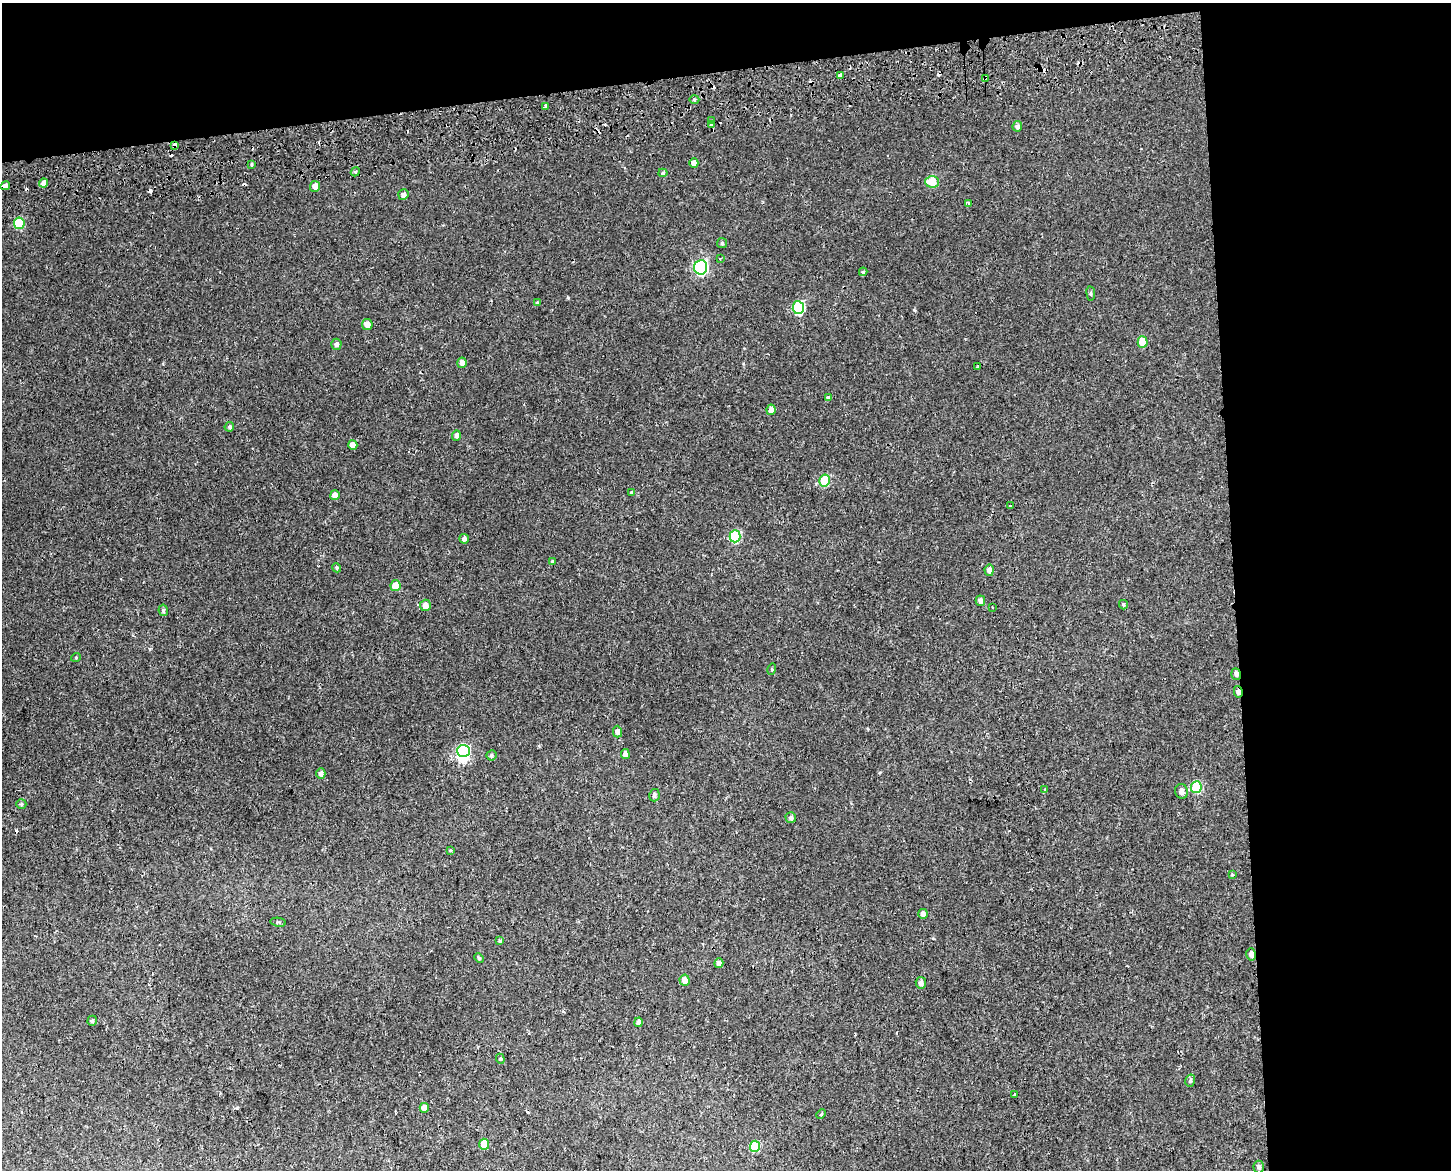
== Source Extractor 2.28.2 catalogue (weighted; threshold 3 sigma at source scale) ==
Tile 3 of 3 x 4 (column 3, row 1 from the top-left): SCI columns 2924-4372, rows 3563-4730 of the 4454 x 4791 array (HDU 1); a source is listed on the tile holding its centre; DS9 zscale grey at full resolution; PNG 1453 x 1172 px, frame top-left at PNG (2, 3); each listed source drawn as its Kron ellipse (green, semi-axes under 4 px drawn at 4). Shown black and unused: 21% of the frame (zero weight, under 2 of 3 exposures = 4% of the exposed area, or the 3 px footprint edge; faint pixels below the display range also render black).
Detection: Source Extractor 2.28.2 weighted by HDU 2 'WHT'; one run over the whole footprint, this tile lists its part. Background 0.00163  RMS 0.0027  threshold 0.0124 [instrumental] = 3 sigma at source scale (4.5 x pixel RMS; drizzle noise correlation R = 1.50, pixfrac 1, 0.0396/0.0396 arcsec/px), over >= 5 px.
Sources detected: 100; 1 inside a brighter object's white glare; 13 cosmic-ray / hot-pixel residue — neither listed nor drawn; the other 86 listed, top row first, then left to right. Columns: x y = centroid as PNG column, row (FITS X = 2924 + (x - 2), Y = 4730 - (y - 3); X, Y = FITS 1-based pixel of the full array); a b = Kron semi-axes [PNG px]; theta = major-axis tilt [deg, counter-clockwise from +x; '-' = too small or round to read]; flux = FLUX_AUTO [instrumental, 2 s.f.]
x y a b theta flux
841 76 4 3 - 6.5
985 78 3 3 - 0.79
694 99 5 3 - 0.31
546 106 4 3 - 0.71
711 120 3 2 - 0.56
711 125 4 3 - 1.4
1017 126 5 5 - 0.77
175 145 4 4 - 1.7
694 163 4 4 - 1.4
251 164 3 2 - 0.72
355 172 5 3 - 0.3
663 173 4 4 - 0.45
932 182 7 6 - 6
44 183 4 4 - 1.6
5 186 5 4 - 3.5
315 186 5 5 - 1.5
403 195 5 5 - 0.94
968 204 4 3 - 2.1
19 223 5 5 - 10
722 243 5 5 - 0.42
720 259 2 2 - 0.21
701 267 7 6 - 44
863 272 4 4 - 0.28
1091 293 7 3 -82 0.38
538 302 4 3 - 0.45
798 308 6 5 - 20
367 324 5 5 - 1.7
1143 342 5 5 - 4.5
336 344 5 5 - 0.73
462 363 5 4 - 1.2
978 366 3 2 - 0.35
828 397 3 3 - 0.68
771 410 5 4 - 1.4
229 427 5 4 - 0.46
456 435 5 4 - 0.86
353 445 5 4 - 1.5
825 480 6 5 - 8.9
631 492 4 4 - 0.29
335 495 5 5 - 1.5
1010 506 3 3 - 1.2
735 536 6 5 - 15
464 539 5 5 - 0.8
552 561 4 3 - 0.26
337 568 5 4 - 0.32
989 570 5 4 - 1.2
395 586 5 5 - 3.5
980 601 5 4 - 0.97
425 605 5 5 - 1.5
1123 605 5 3 - 0.34
992 607 2 2 - 0.21
163 610 6 4 -81 0.46
76 657 5 3 - 0.22
772 669 5 3 - 0.25
1236 674 6 4 -71 0.73
1238 692 6 4 -78 0.94
617 732 6 4 -89 0.93
463 751 6 6 - 22
625 754 5 4 - 1.2
491 755 5 5 - 0.48
321 773 5 4 - 0.94
1196 787 6 5 - 12
1045 790 3 3 - 0.49
1182 791 7 6 - 1.4
654 795 6 5 - 0.66
21 804 5 4 - 0.38
791 818 5 5 - 0.66
450 850 3 3 - 0.42
1232 875 4 2 - 0.21
923 914 5 4 - 0.93
278 922 8 4 -8 0.36
499 941 3 3 - 0.7
1251 954 6 5 - 1.2
479 958 5 4 - 0.35
719 963 5 4 - 1.1
685 980 6 5 - 1.8
921 983 6 5 - 0.96
92 1021 5 4 - 0.47
639 1022 4 4 - 0.84
500 1059 5 4 - 0.36
1190 1081 6 5 - 0.53
1014 1094 3 2 - 0.36
424 1108 5 4 - 1.8
821 1114 5 3 - 0.25
484 1144 5 5 - 4.5
755 1146 5 5 - 12
1259 1167 6 5 - 0.72
Overlapping masked pixels (flux is a lower limit): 7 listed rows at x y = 985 78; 711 125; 175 145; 5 186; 1236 674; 1238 692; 1251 954
Unlisted compact peaks at least as high as the median listed source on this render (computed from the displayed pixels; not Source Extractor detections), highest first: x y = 568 298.